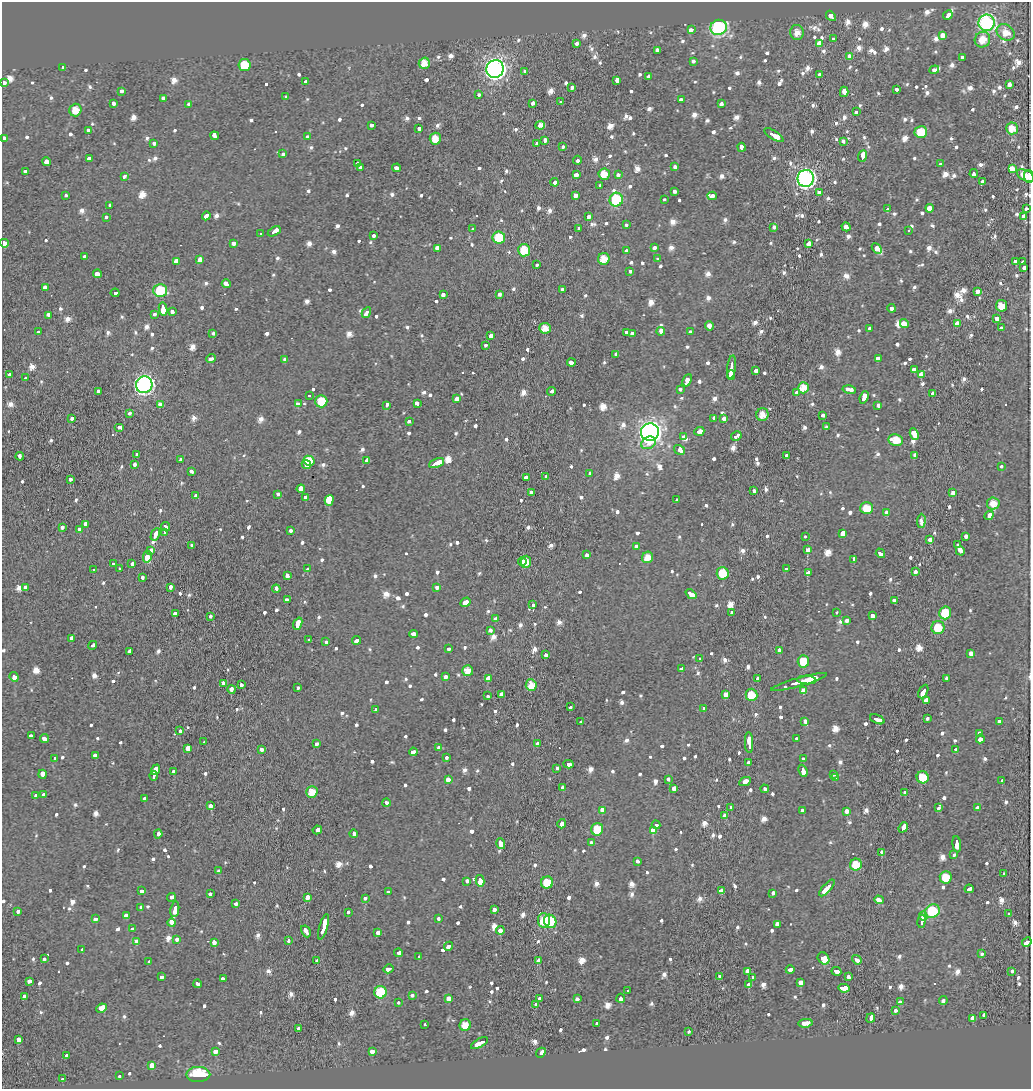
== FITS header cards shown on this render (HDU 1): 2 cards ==
NAXIS1  =                 1029
NAXIS2  =                 1087

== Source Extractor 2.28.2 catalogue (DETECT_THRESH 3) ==
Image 1029 x 1087 px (HDU 1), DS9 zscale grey, 1 PNG px = 1 image px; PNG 1033 x 1091 px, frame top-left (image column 1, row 1087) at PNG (2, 2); each listed source drawn as its Kron ellipse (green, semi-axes under 4 px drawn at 4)
Background -0.0183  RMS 0.013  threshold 0.0381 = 3 sigma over >= 5 px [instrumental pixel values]
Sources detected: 1114; of the 1114, the 500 brightest by FLUX_AUTO listed and drawn (614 fainter detections omitted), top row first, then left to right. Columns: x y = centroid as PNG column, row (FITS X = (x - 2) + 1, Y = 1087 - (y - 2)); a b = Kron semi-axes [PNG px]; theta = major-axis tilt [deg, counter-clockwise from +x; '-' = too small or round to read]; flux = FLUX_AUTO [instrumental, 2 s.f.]
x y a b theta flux
948 15 5 3 - 47
831 16 6 3 -49 26
987 23 8 8 - 190
719 27 8 7 - 190
691 29 4 3 - 13
797 32 7 7 - 9
1006 32 9 7 -33 10
942 35 3 3 - 58
833 39 3 3 - 14
982 40 8 7 - 11
819 43 4 3 - 64
576 44 3 3 - 11
657 50 3 3 - 11
849 56 3 3 - 28
962 57 4 3 - 13
693 62 3 3 - 23
424 63 5 5 - 11
244 65 6 6 - 23
63 68 4 3 - 12
495 69 9 8 - 420
934 70 5 4 - 24
525 71 3 3 - 12
819 74 3 3 - 16
649 76 4 3 - 20
617 80 4 3 - 23
305 82 4 3 - 26
4 83 4 3 - 20
1009 84 4 3 - 14
572 88 4 3 - 25
897 90 4 3 - 16
121 91 3 3 - 13
844 92 5 3 - 41
479 95 3 3 - 9.7
286 96 3 3 - 13
164 98 4 4 - 27
681 100 4 3 - 21
561 102 3 3 - 11
533 103 3 3 - 13
721 103 4 3 - 14
113 104 4 3 - 15
189 104 4 3 - 12
75 110 6 6 - 11
856 112 3 3 - 53
372 125 4 3 - 15
540 125 5 4 - 12
419 128 3 3 - 20
1012 128 6 6 - 12
88 130 3 3 - 19
921 132 6 6 - 17
774 135 11 3 -32 55
215 136 4 3 - 26
308 136 3 3 - 8.9
3 138 4 3 - 19
435 139 6 5 - 13
545 140 4 3 - 15
843 141 3 3 - 11
154 143 4 3 - 9.4
537 143 3 3 - 29
562 147 3 3 - 11
742 147 4 3 - 18
283 154 3 3 - 14
863 156 6 3 69 140
89 159 3 3 - 23
577 160 4 3 - 16
47 162 4 4 - 19
357 164 3 3 - 11
941 164 3 3 - 42
675 167 3 3 - 10
360 168 4 3 - 9
396 168 4 3 - 23
1012 169 4 3 - 170
25 172 3 3 - 11
604 174 6 5 - 12
618 174 3 3 - 10
974 174 4 3 - 22
576 175 4 3 - 28
124 176 4 3 - 11
1025 176 9 5 -27 8.9
1029 176 6 5 - 9.6
806 178 8 8 - 290
555 182 4 3 - 13
983 182 3 3 - 49
600 186 4 3 - 9.6
674 191 3 3 - 37
819 193 3 3 - 18
65 195 3 3 - 13
575 196 3 3 - 77
712 196 5 3 - 17
664 199 3 3 - 10
616 200 7 6 - 62
110 205 3 3 - 15
930 208 4 3 - 300
887 209 4 3 - 37
1026 209 3 3 - 38
206 216 4 3 - 24
106 217 3 3 - 14
589 217 3 3 - 27
1024 217 4 3 - 89
626 224 3 3 - 9.5
774 227 3 3 - 8.8
846 227 4 3 - 27
473 229 3 3 - 9.2
578 229 3 3 - 13
274 231 7 3 30 36
909 231 3 3 - 21
260 234 3 3 - 17
374 235 4 3 - 9.4
499 238 6 6 - 28
4 243 4 4 - 16
233 243 4 3 - 15
809 244 4 3 - 86
654 247 3 3 - 8.9
437 248 4 3 - 35
877 249 6 4 -45 33
524 250 6 6 - 25
626 251 3 3 - 14
84 257 3 3 - 10
657 258 3 3 - 8.9
604 259 6 6 - 12
200 260 4 3 - 61
176 261 3 3 - 50
1015 262 3 3 - 53
1022 262 3 3 - 11
537 264 3 3 - 9.4
1024 268 3 3 - 10
630 271 3 3 - 34
97 274 4 3 - 30
226 284 4 3 - 28
45 287 3 3 - 36
562 289 3 3 - 13
160 290 7 6 - 41
977 291 3 3 - 52
115 293 4 3 - 32
443 294 4 3 - 15
499 294 4 3 - 11
1001 306 6 5 - 11
891 308 4 3 - 21
163 309 6 3 -81 81
172 311 4 3 - 11
366 313 5 3 - 21
154 314 3 3 - 11
49 315 4 3 - 42
997 318 3 3 - 22
904 323 4 4 - 18
957 323 4 3 - 19
709 326 4 3 - 25
545 328 6 5 - 9.2
1001 328 3 3 - 8.9
869 329 3 3 - 43
661 331 4 4 - 14
38 332 3 3 - 48
626 332 4 3 - 44
690 332 3 3 - 13
213 333 4 3 - 9.3
632 333 3 3 - 11
491 336 3 3 - 120
486 345 3 3 - 16
616 354 4 3 - 16
878 358 4 3 - 68
211 359 5 3 - 17
285 359 4 3 - 9.4
571 362 4 3 - 87
732 367 12 3 84 71
914 369 4 3 - 54
756 370 3 3 - 24
9 374 4 3 - 10
921 374 4 3 - 120
731 375 4 3 - 24
25 378 3 3 - 13
687 380 6 3 66 30
144 385 8 8 - 290
803 388 6 5 - 12
680 389 3 3 - 13
849 389 7 3 -12 32
98 391 3 3 - 12
552 391 4 3 - 13
796 393 4 3 - 17
933 393 4 3 - 20
309 396 3 3 - 57
864 397 6 4 69 60
457 399 4 3 - 25
321 401 6 6 - 20
417 403 4 3 - 13
160 404 4 3 - 10
298 404 4 3 - 29
387 405 3 3 - 42
878 405 3 3 - 12
129 413 3 3 - 11
762 414 6 6 - 9.1
822 415 4 3 - 15
72 418 3 3 - 12
714 418 4 3 - 11
724 418 3 3 - 18
409 421 4 3 - 11
119 427 5 3 - 24
827 427 4 3 - 15
699 431 5 3 - 40
650 432 9 9 - 560
914 434 6 4 -64 71
736 436 5 3 - 110
684 437 4 3 - 54
896 440 7 6 - 17
649 443 8 6 32 9.8
679 450 6 4 -33 59
137 455 4 3 - 15
915 455 4 3 - 13
20 456 4 3 - 9.1
786 456 3 3 - 23
181 460 3 3 - 10
367 460 4 3 - 33
309 461 6 5 - 19
437 463 8 3 23 50
306 464 5 4 - 29
134 465 3 3 - 31
1001 467 3 3 - 14
191 472 4 3 - 12
589 474 3 3 - 11
526 477 4 3 - 21
546 477 3 3 - 8.9
70 479 3 3 - 17
301 489 4 4 - 61
754 490 4 3 - 12
532 492 3 3 - 15
953 493 4 3 - 36
278 494 3 3 - 9
196 496 4 3 - 19
305 497 3 3 - 33
329 500 5 3 - 1800
677 500 3 3 - 11
993 503 6 6 - 9.5
867 508 6 6 - 16
886 512 4 3 - 10
989 515 5 3 - 20
921 521 7 4 86 9
85 524 4 3 - 33
62 527 3 3 - 16
166 527 5 3 - 56
79 529 3 3 - 41
291 530 3 3 - 12
164 532 3 3 - 66
843 533 4 3 - 120
155 534 6 3 62 39
805 536 3 3 - 34
966 536 3 3 - 21
930 539 3 3 - 39
958 545 3 3 - 11
192 546 3 3 - 14
636 547 4 3 - 8.9
807 549 4 3 - 65
151 550 4 3 - 16
960 551 4 3 - 73
880 553 5 3 - 25
586 555 3 3 - 19
147 557 6 3 76 62
647 557 6 5 - 11
854 560 4 3 - 44
522 561 4 3 - 10
526 562 6 5 - 14
113 564 3 3 - 10
132 564 4 3 - 14
120 569 3 3 - 9.9
307 569 3 3 - 9.2
786 569 3 3 - 16
94 570 3 3 - 15
915 572 3 3 - 12
723 573 6 6 - 21
808 573 3 3 - 37
287 575 4 3 - 14
142 577 3 3 - 11
26 587 3 3 - 9
437 587 3 3 - 14
170 588 3 3 - 54
276 589 4 3 - 18
691 594 6 3 -40 39
287 600 4 3 - 19
894 601 4 3 - 18
465 602 5 3 - 34
533 605 3 3 - 67
732 612 3 3 - 14
836 612 3 3 - 8.8
945 613 6 6 - 25
175 614 4 3 - 34
210 616 3 3 - 15
872 616 4 3 - 22
496 619 3 3 - 40
847 621 4 3 - 15
298 624 6 3 68 55
938 627 6 6 - 18
490 630 4 3 - 9.4
413 634 4 4 - 21
72 638 3 3 - 84
309 640 4 3 - 12
357 640 4 3 - 20
326 642 3 3 - 9.4
93 645 4 3 - 11
448 649 4 3 - 11
779 650 4 3 - 19
129 651 4 3 - 13
971 653 4 3 - 47
546 655 3 3 - 22
700 659 3 3 - 12
803 661 6 5 - 17
682 669 4 3 - 37
468 671 5 5 - 9.2
14 677 5 3 - 89
446 677 4 3 - 13
758 678 4 3 - 39
488 679 4 3 - 270
947 679 4 3 - 12
807 680 9 2 -3 26
799 682 29 3 16 140
223 683 4 3 - 18
241 685 3 3 - 14
531 685 6 5 - 12
298 688 3 3 - 10
232 689 4 3 - 17
804 691 4 4 - 100
923 691 7 3 64 52
502 694 4 3 - 61
726 694 3 3 - 67
752 695 6 6 - 18
488 696 3 3 - 13
926 701 3 3 - 81
570 707 4 3 - 9.7
704 708 4 3 - 13
376 710 3 3 - 9.3
877 719 7 3 -24 44
927 719 3 3 - 10
805 721 4 3 - 27
999 721 4 3 - 21
580 722 4 3 - 12
180 731 3 3 - 21
980 734 4 3 - 17
31 735 4 3 - 8.9
796 738 3 3 - 9.2
44 739 5 4 - 19
980 739 4 3 - 40
204 742 3 3 - 12
749 743 10 3 -88 55
316 744 3 3 - 11
537 744 4 3 - 22
188 748 3 3 - 100
439 748 3 3 - 12
955 749 3 3 - 37
262 750 4 3 - 14
413 752 4 3 - 18
95 755 4 3 - 18
447 757 3 3 - 9.9
55 758 4 3 - 9.2
803 759 3 3 - 12
748 762 3 3 - 9.4
568 764 5 3 - 21
557 768 4 3 - 9
156 770 5 4 - 37
803 771 6 3 -67 63
173 772 3 3 - 11
42 774 4 3 - 53
833 774 3 3 - 16
154 776 5 3 - 50
923 777 6 6 - 21
836 778 3 3 - 53
668 779 4 3 - 10
448 780 4 3 - 27
745 781 6 3 25 71
1002 781 3 3 - 17
563 788 4 3 - 15
674 788 4 3 - 33
765 789 4 3 - 18
312 792 6 5 - 13
904 792 4 3 - 14
43 795 4 3 - 13
36 796 3 3 - 9.9
145 799 3 3 - 18
386 803 4 3 - 8.8
211 805 4 3 - 50
731 808 3 3 - 13
938 808 3 3 - 12
977 808 4 3 - 11
602 811 4 3 - 41
802 811 4 3 - 17
847 811 3 3 - 28
725 816 3 3 - 18
562 824 5 3 - 130
656 825 4 3 - 13
903 827 5 3 - 23
597 829 6 6 - 20
317 830 4 3 - 22
653 830 4 3 - 89
158 834 4 3 - 13
354 834 4 3 - 14
501 843 5 4 - 66
591 843 4 3 - 9.2
957 844 8 3 -83 79
882 852 3 3 - 110
954 855 3 3 - 10
638 861 4 3 - 12
856 865 6 6 - 19
219 871 3 3 - 15
1004 874 3 3 - 14
946 877 6 6 - 17
467 881 4 3 - 11
480 881 6 3 -76 330
547 882 6 6 - 22
827 888 10 3 47 59
969 889 4 3 - 21
141 891 4 3 - 15
721 891 3 3 - 97
388 892 3 3 - 12
773 893 4 3 - 12
210 894 3 3 - 13
171 897 4 3 - 10
307 897 4 3 - 18
365 898 3 3 - 13
879 900 5 3 - 24
236 904 3 3 - 8.8
141 907 4 3 - 9.8
175 909 8 3 80 36
494 909 4 3 - 17
18 911 3 3 - 18
932 911 8 6 30 61
348 912 3 3 - 14
1009 914 4 3 - 10
126 916 4 3 - 88
923 916 4 3 - 21
96 919 4 3 - 12
439 919 3 3 - 12
544 921 7 6 - 17
550 921 7 6 - 44
922 921 6 3 81 26
172 923 4 3 - 140
777 924 3 3 - 21
324 927 13 3 74 110
132 929 3 3 - 9.3
500 930 4 3 - 37
306 931 6 3 -62 40
378 932 4 3 - 20
177 939 3 3 - 12
289 940 3 3 - 30
137 942 4 4 - 54
214 942 4 3 - 23
1027 942 5 3 - 20
449 946 4 3 - 24
82 950 4 3 - 18
398 953 4 3 - 26
982 953 3 3 - 13
419 956 3 3 - 18
823 958 6 5 - 28
44 959 3 3 - 13
317 960 3 3 - 14
857 960 5 3 - 21
538 961 4 3 - 91
149 962 4 3 - 11
388 969 5 3 - 25
790 970 4 3 - 22
747 971 3 3 - 36
836 971 5 3 - 23
1012 971 3 3 - 12
720 976 3 3 - 50
161 977 4 3 - 15
848 977 3 3 - 9.1
753 978 3 3 - 15
223 979 4 3 - 21
29 981 4 3 - 15
801 983 3 3 - 89
197 984 4 3 - 15
749 985 4 3 - 110
844 988 6 4 -6 92
628 991 3 3 - 23
380 992 6 6 - 39
24 996 4 3 - 24
412 996 3 3 - 13
449 998 4 3 - 76
621 998 4 3 - 28
539 999 3 3 - 16
577 999 3 3 - 32
943 1001 4 3 - 10
900 1002 4 3 - 12
398 1003 3 3 - 10
536 1004 3 3 - 11
101 1008 5 4 - 17
895 1010 3 3 - 15
984 1015 3 3 - 10
871 1018 5 3 - 25
973 1019 4 4 - 110
805 1023 7 3 7 44
425 1024 3 3 - 9.7
597 1024 3 3 - 14
465 1025 6 5 - 12
299 1028 4 3 - 19
689 1031 3 3 - 9.4
18 1039 3 3 - 120
480 1043 9 3 29 45
372 1051 3 3 - 29
215 1052 4 3 - 30
541 1053 5 3 - 22
66 1055 3 3 - 8.8
152 1065 4 3 - 42
198 1074 12 7 0 32
119 1076 3 3 - 11
62 1079 3 3 - 11
At the frame edge (FLAGS 8, measured only in part): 5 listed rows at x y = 4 83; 3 138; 1029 176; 4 243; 1027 942
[614 fainter detections neither listed nor drawn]